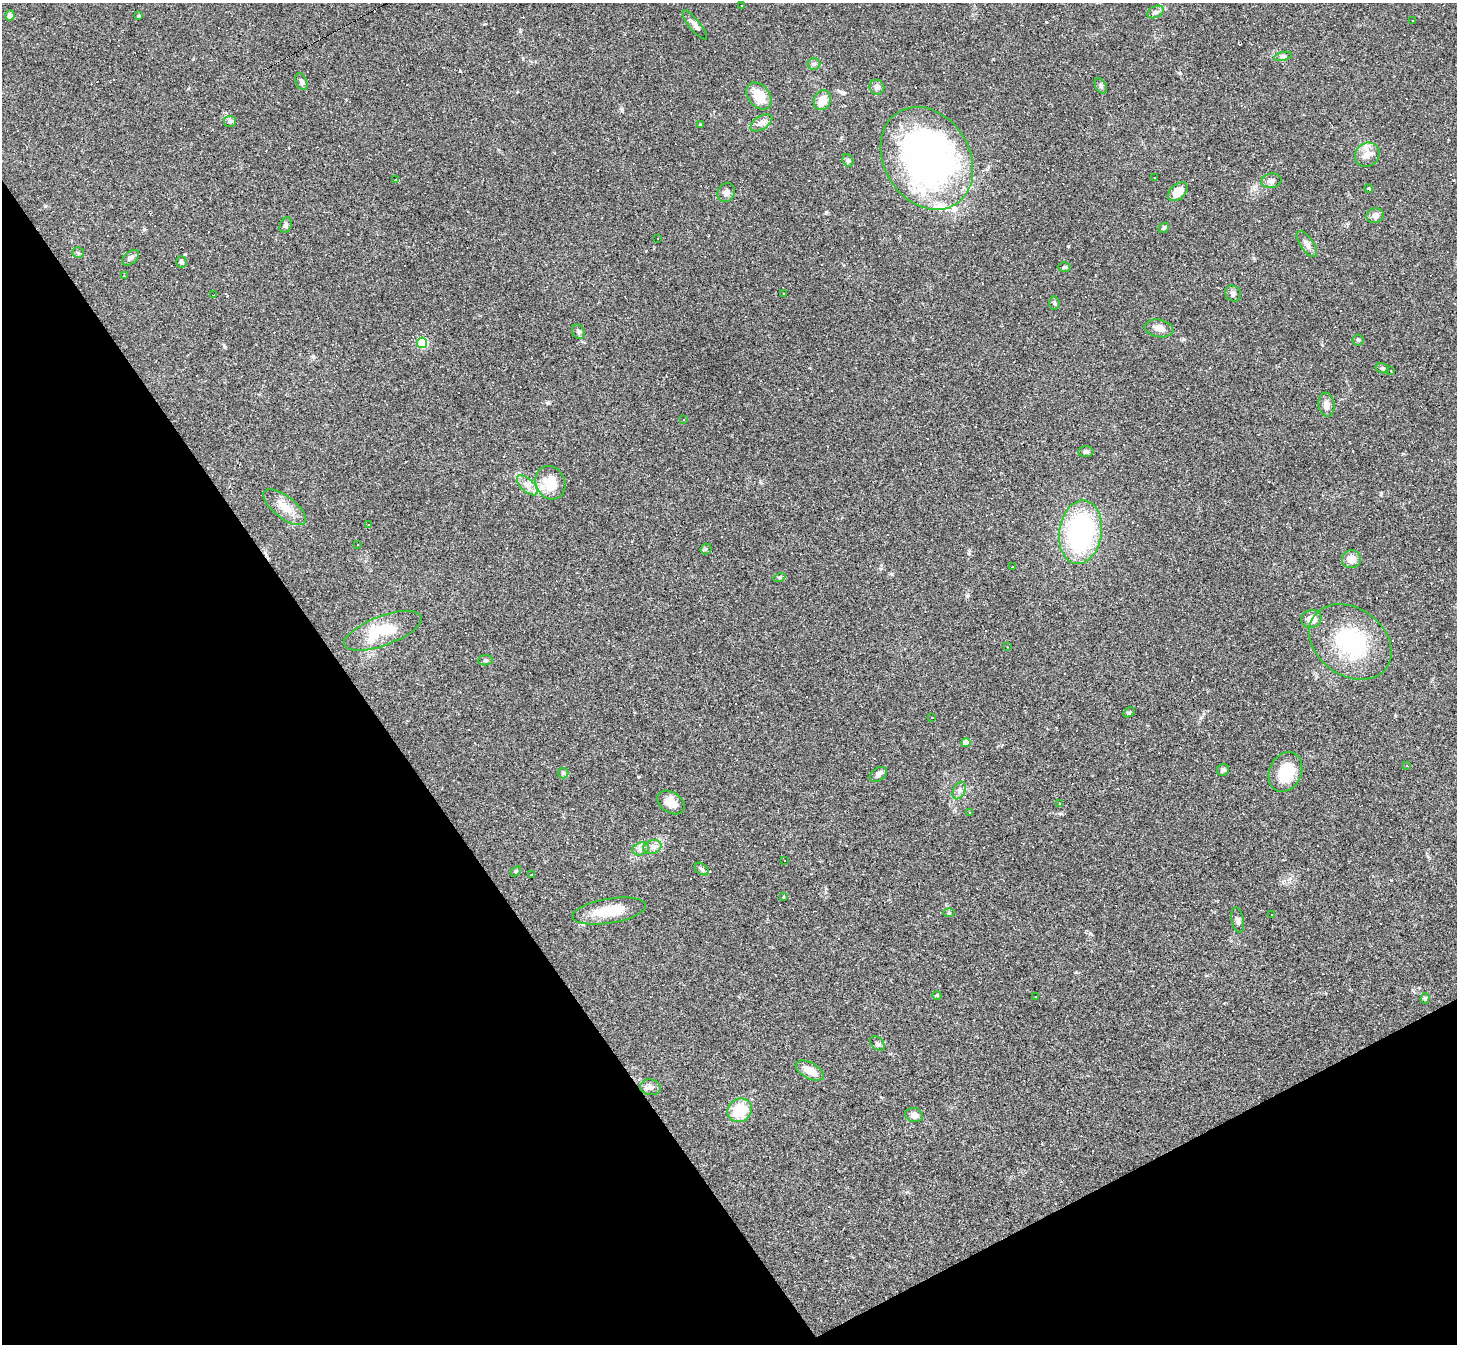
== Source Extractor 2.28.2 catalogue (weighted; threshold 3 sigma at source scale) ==
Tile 14 of 4 x 4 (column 2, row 4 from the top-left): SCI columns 1455-2909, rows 290-1631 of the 5818 x 5809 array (HDU 1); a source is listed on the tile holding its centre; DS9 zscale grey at full resolution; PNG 1459 x 1346 px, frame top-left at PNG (2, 3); each listed source drawn as its Kron ellipse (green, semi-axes under 4 px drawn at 4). Shown black and unused: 30% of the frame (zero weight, under 2 of 3 exposures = <1% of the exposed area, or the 3 px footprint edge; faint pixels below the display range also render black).
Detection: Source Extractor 2.28.2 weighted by HDU 2 'WHT'; one run over the whole footprint, this tile lists its part. Background 0.0487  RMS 0.0051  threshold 0.0227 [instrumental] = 3 sigma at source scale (4.5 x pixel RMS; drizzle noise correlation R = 1.50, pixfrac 1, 0.05/0.05 arcsec/px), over >= 5 px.
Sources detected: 149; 1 inside a brighter object's white glare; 52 cosmic-ray / hot-pixel residue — neither listed nor drawn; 2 inside a brighter listed object's ellipse — not listed separately; the other 94 listed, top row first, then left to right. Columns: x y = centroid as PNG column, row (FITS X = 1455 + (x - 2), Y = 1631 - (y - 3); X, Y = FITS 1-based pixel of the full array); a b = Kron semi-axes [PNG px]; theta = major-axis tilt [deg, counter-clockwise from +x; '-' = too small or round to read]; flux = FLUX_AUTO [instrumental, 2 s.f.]
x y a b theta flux
741 6 2 2 - 0.37
1156 12 9 5 26 1.3
10 16 5 5 - 2.2
138 16 3 3 - 1.1
1412 21 2 2 - 0.49
695 25 18 5 -51 2.4
1283 56 9 3 12 1
814 64 6 6 - 1.1
301 82 9 5 -68 1.4
1101 86 8 5 -61 0.97
877 87 7 7 - 2.1
759 96 15 10 -50 11
822 100 10 8 69 5.3
230 121 6 5 - 0.94
761 123 12 6 32 2.5
700 124 4 2 - 0.3
1367 155 13 11 45 3.9
927 158 54 43 -58 190
848 160 6 5 - 0.94
1154 177 3 3 - 0.99
396 180 3 3 - 2
1271 181 10 7 9 1.8
1369 188 4 3 - 0.88
1178 192 11 7 42 6.9
726 193 10 8 55 2
1375 216 9 7 15 2.4
286 225 8 5 62 1.2
1164 228 6 4 43 0.93
658 239 2 2 - 0.44
1307 244 15 6 -55 2.4
78 253 6 5 - 0.79
130 258 10 6 39 1.6
181 262 6 5 - 1
1064 267 6 5 - 0.74
124 276 2 2 - 0.34
784 293 3 3 - 0.67
1233 294 8 7 - 1.5
214 295 4 2 - 0.37
1054 303 6 5 - 0.94
1159 328 14 8 -10 3.4
578 332 8 6 -65 1.3
1358 340 5 5 - 0.82
422 343 5 5 - 32
1382 368 7 5 -15 0.94
1390 371 4 3 - 0.48
1326 405 12 8 -83 2.9
684 419 2 2 - 0.4
1086 452 7 5 1 1.2
550 483 17 14 -66 12
527 485 13 6 -42 3
285 507 25 11 -38 7.4
369 525 3 2 - 0.31
1080 532 32 21 81 82
358 545 2 2 - 0.33
706 549 5 5 - 0.92
1351 559 9 9 - 4.5
1012 567 3 2 - 0.67
779 577 6 3 19 0.58
1311 619 10 9 - 4.7
383 631 41 14 20 20
1350 642 45 33 -36 43
1007 647 3 2 - 0.28
485 660 7 5 5 0.85
1129 712 6 4 31 0.68
932 718 3 2 - 0.34
966 743 4 4 - 6.8
1407 766 3 2 - 0.4
1223 770 6 5 - 1.1
1285 772 20 16 65 16
563 773 5 5 - 0.7
878 774 10 6 35 1.8
959 791 9 6 65 1.7
671 802 15 10 -33 5.7
1060 804 4 2 - 0.36
969 812 4 3 - 0.36
652 847 9 7 14 2.1
641 849 8 6 20 1.8
785 860 3 3 - 2
702 869 8 5 -37 1
516 871 6 4 45 0.59
532 874 2 2 - 0.31
784 897 4 3 - 0.37
609 911 37 12 9 15
949 913 6 4 0 0.48
1272 915 3 2 - 0.7
1238 920 13 6 -79 1.6
937 995 4 4 - 0.55
1036 997 3 2 - 0.33
1425 998 5 4 - 0.76
878 1044 9 5 -44 1.2
810 1070 15 8 -28 5.9
650 1087 10 7 -10 2.4
740 1110 13 11 36 13
914 1115 9 7 -15 2.9
Unlisted compact peaks at least as high as the median listed source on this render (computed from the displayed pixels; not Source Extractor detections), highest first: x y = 548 403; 826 212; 1180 73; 460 71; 622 110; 225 347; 1090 933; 144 229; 45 206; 993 59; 967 596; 1381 494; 1076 972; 638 777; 892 574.